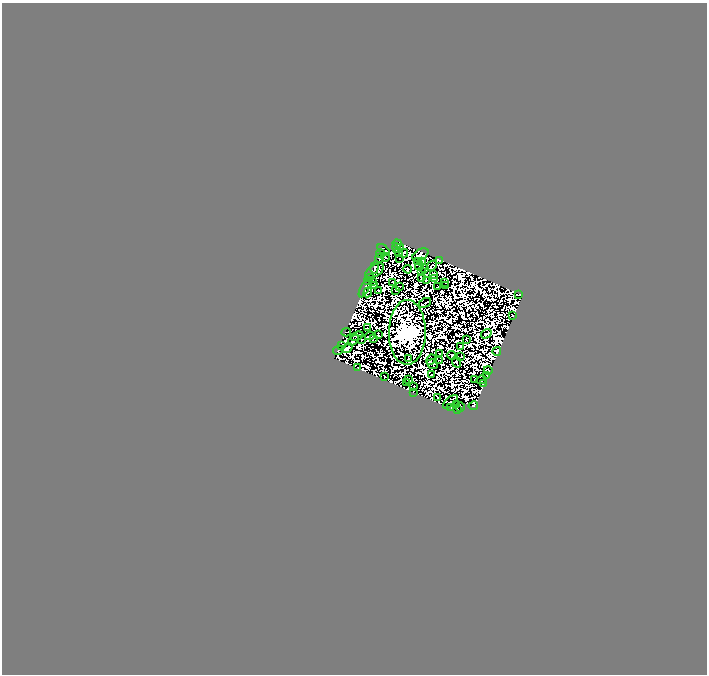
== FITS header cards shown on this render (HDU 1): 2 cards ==
NAXIS1  =                  705
NAXIS2  =                  672

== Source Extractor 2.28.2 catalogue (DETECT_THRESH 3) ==
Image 705 x 672 px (HDU 1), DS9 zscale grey, 1 PNG px = 1 image px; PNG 709 x 676 px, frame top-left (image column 1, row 672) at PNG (2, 3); each listed source drawn as its Kron ellipse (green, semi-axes under 4 px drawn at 4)
Background 0.0317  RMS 6.6e-06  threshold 1.97e-05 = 3 sigma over >= 5 px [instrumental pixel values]
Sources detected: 160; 76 with non-positive FLUX_AUTO (blend fragments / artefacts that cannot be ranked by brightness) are neither listed nor drawn; the other 84 listed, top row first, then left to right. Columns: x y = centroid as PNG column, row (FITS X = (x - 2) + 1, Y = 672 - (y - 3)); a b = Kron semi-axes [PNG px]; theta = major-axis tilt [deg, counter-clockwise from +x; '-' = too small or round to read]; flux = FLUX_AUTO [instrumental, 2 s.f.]
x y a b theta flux
397 244 4 3 - 9.2e-01
397 248 5 3 - 2.5e-01
401 248 3 2 - 5.1e-01
383 250 7 2 -42 1.2e+00
399 252 3 2 - 2.6e-02
404 253 4 2 - 7.5e-03
381 254 4 2 - 6.5e-01
420 255 9 5 32 1.1e-01
385 257 4 2 - 4.0e-01
379 258 4 2 - 5.7e-01
399 258 2 2 - 5.5e-01
440 260 4 3 - 1.3e+00
422 261 4 3 - 1.6e+00
418 262 3 2 - 5.3e-01
419 266 4 2 - 2.3e-01
432 266 6 2 45 6.1e-01
375 267 6 3 80 2.4e+00
424 268 3 2 - 2.8e-01
408 269 4 3 - 6.5e-02
375 271 10 5 33 3.5e-01
421 271 3 2 - 5.7e-01
433 274 4 2 - 7.0e-02
370 277 3 2 - 6.5e-01
421 277 3 2 - 5.4e-01
435 279 3 2 - 6.0e-01
426 280 2 2 - 4.4e-01
368 282 2 2 - 6.7e-01
372 282 2 2 - 5.0e-01
392 282 3 2 - 3.1e-01
445 282 2 2 - 2.9e-01
445 285 3 2 - 2.1e-01
374 286 3 3 - 6.5e-01
399 286 3 2 - 4.0e-01
438 286 3 2 - 3.4e-01
365 288 10 3 63 4.0e+00
378 290 2 2 - 1.6e-01
396 290 3 2 - 1.1e+00
368 292 5 2 - 5.5e-01
519 294 4 2 - 3.9e-01
425 303 6 2 27 2.4e-01
513 316 3 2 - 9.0e-01
368 328 2 2 - 3.6e-01
346 332 5 2 - 6.4e-01
407 332 32 18 90 1.3e+03
486 334 5 3 - 2.0e+00
378 335 4 2 - 7.1e-01
357 336 7 3 22 8.0e-01
370 336 5 2 - 1.6e-01
362 339 2 2 - 3.7e-01
373 339 3 2 - 3.0e-01
353 340 7 4 43 4.5e-01
467 340 2 2 - 2.2e-01
341 346 3 2 - 2.1e-02
460 346 3 2 - 1.9e-01
347 348 6 3 37 2.9e-01
338 350 6 3 28 6.1e-01
497 351 4 4 - 2.0e-01
439 354 2 2 - 9.1e-02
452 355 4 3 - 8.8e-01
461 357 2 2 - 8.4e-01
408 358 3 2 - 5.4e-01
431 360 5 2 - 7.6e-01
440 360 2 2 - 3.2e-01
457 362 5 2 - 2.1e-01
432 364 5 3 - 1.9e-01
358 368 2 2 - 1.4e-01
488 371 4 2 - 1.2e-01
432 375 3 2 - 2.7e-01
487 375 4 2 - 6.0e-01
385 376 3 2 - 8.1e-01
408 379 2 2 - 3.0e-01
475 380 3 2 - 9.5e-01
481 380 5 2 - 1.7e-01
406 383 2 2 - 1.0e-01
483 383 3 2 - 2.2e-01
414 386 3 2 - 4.0e-01
413 392 3 2 - 2.8e-01
437 398 3 2 - 2.7e-01
450 402 9 3 42 7.1e-04
456 405 3 2 - 8.9e-01
473 406 5 3 - 3.4e-01
451 407 4 2 - 3.3e-01
460 407 5 2 - 1.1e+00
457 409 3 2 - 2.0e-01
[76 non-positive-flux detections neither listed nor drawn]